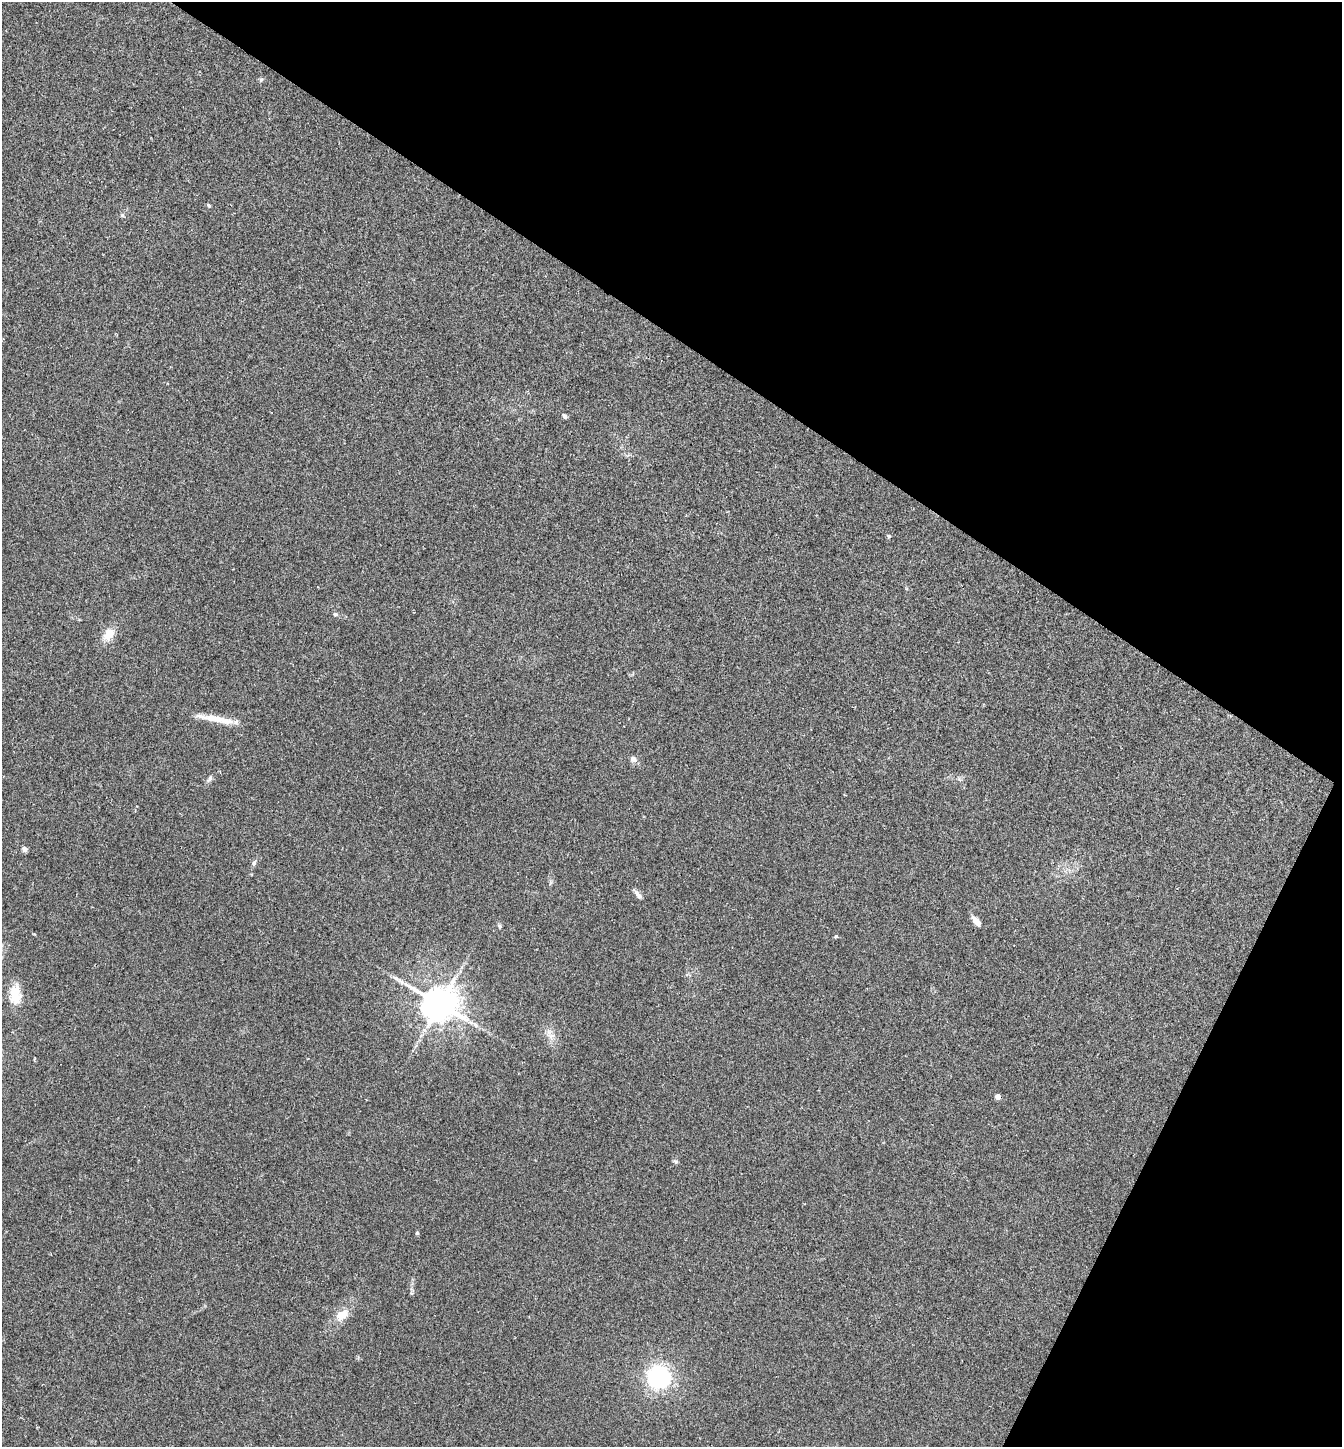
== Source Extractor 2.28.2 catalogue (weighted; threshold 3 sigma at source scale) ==
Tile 8 of 4 x 4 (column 4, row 2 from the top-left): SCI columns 4165-5504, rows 2891-4335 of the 5788 x 5779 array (HDU 1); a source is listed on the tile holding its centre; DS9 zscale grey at full resolution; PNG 1344 x 1449 px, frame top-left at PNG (2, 2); no overlay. Shown black and unused: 30% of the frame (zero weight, under 2 of 3 exposures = <1% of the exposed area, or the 3 px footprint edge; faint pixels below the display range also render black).
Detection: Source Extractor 2.28.2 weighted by HDU 2 'WHT'; one run over the whole footprint, this tile lists its part. Background 0.057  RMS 0.0088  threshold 0.0396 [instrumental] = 3 sigma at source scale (4.5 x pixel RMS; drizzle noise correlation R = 1.50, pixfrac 1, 0.05/0.05 arcsec/px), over >= 5 px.
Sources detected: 24; all 24 listed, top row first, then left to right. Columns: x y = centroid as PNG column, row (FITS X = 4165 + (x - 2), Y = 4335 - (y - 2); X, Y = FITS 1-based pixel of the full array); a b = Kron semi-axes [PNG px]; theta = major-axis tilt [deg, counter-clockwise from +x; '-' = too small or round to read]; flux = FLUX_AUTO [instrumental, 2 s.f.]
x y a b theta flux
261 80 7 5 63 1.6
209 205 5 4 - 1.3
122 215 7 5 -26 1.6
565 416 6 5 - 2
889 536 6 4 -18 1.3
335 614 6 5 - 1.9
109 634 14 10 53 13
216 719 50 7 -11 17
633 759 9 8 - 3.6
210 778 11 5 63 2.6
24 849 6 6 - 2.7
254 863 8 5 63 2.1
638 895 12 5 -44 3.9
976 921 13 6 -50 6.9
500 926 6 5 - 1.8
836 936 5 4 - 1.2
15 995 25 14 -88 18
440 1004 13 12 - 1400
551 1036 11 8 3 5.6
998 1096 4 4 - 5.8
676 1161 7 5 -41 1.7
417 1233 5 5 - 1.1
342 1315 17 11 36 13
659 1377 20 20 - 92